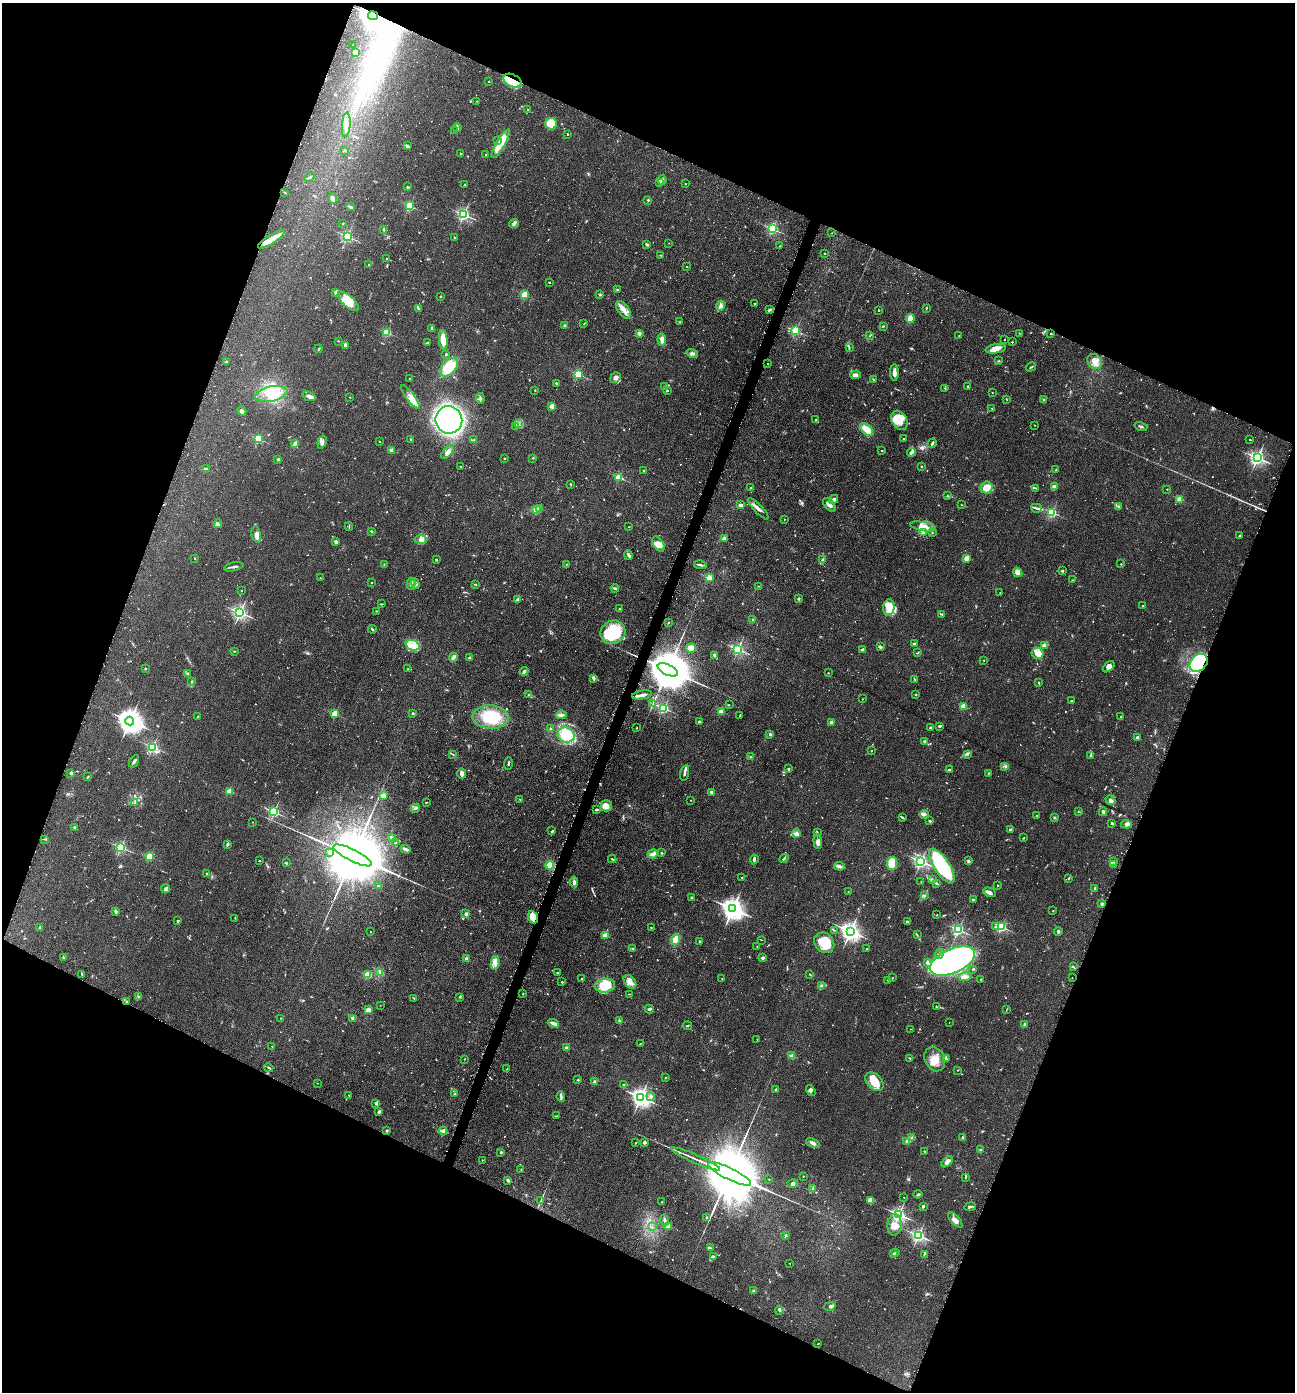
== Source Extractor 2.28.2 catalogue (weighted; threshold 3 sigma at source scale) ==
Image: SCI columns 280-5450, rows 6-5564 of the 5592 x 5569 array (HDU 1 of 3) = the unmasked area's bounding box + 8 px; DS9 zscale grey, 4 x 4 block average (1 PNG px = mean of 4 x 4 image px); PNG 1297 x 1394 px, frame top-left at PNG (2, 3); each listed source drawn as its Kron ellipse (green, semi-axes under 4 px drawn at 4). Shown black and unused: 43% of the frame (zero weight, under 3 of 6 exposures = <1% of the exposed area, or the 3 px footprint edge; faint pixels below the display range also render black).
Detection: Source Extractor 2.28.2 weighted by HDU 2 'WHT'. Background 0.117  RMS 0.0071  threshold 0.0289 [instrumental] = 3 sigma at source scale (4.09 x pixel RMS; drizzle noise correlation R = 1.36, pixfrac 0.8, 0.05/0.05 arcsec/px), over >= 5 px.
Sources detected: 981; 14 too faint to see at this stretch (4 x 4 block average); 8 inside a brighter object's white glare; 13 cosmic-ray / hot-pixel residue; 6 long thin detections or spike segments (spike, bleed or trail) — neither listed nor drawn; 28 coinciding with a brighter row at this scale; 61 inside a brighter listed object's ellipse — not listed separately; of the other 851, all 500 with FLUX_AUTO >= 1.66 (the completeness limit of this list) listed and drawn (351 fainter detections not listed), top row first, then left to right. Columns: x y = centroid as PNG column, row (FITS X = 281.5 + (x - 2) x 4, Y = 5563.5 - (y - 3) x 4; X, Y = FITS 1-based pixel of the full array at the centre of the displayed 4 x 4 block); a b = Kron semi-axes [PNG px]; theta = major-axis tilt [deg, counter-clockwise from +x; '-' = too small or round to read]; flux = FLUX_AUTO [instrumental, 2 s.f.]
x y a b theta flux
373 16 5 3 - 8400
353 45 2 2 - 1.7
355 52 2 2 - 87
512 81 9 6 -26 87
489 82 2 2 - 4
477 101 2 2 - 3.6
528 110 2 2 - 2.6
551 124 6 6 - 110
346 125 12 4 85 25
457 128 4 2 - 5
455 131 3 2 - 4.7
568 134 2 2 - 7
497 141 3 2 - 4.5
501 144 16 3 60 110
408 146 4 2 - 4.5
344 150 3 2 - 1.8
461 153 3 2 - 2.2
486 154 2 2 - 8
309 177 5 2 - 7.5
662 180 5 2 - 6.2
660 182 2 2 - 3.2
465 184 2 2 - 12
685 184 2 2 - 2
407 187 2 2 - 2.5
284 192 3 2 - 2.1
333 198 5 3 - 15
648 200 2 2 - 14
409 206 2 2 - 310
350 207 4 2 - 7.9
464 214 2 2 - 750
514 223 4 3 - 7.7
343 224 2 2 - 2.3
383 229 2 2 - 6.2
772 229 2 2 - 560
832 233 2 2 - 3
347 236 2 2 - 600
454 237 2 2 - 2.1
271 239 15 4 33 58
669 243 2 2 - 2.2
647 244 4 2 - 6.1
780 246 2 2 - 2
824 253 2 2 - 2.3
661 255 2 2 - 1.9
387 259 2 2 - 1.8
369 265 2 2 - 7.4
687 267 2 2 - 2.1
550 283 2 2 - 1.7
617 290 3 2 - 2.2
336 293 3 2 - 9.5
600 294 2 2 - 23
525 295 2 2 - 250
440 296 2 2 - 4.9
348 301 13 5 -42 44
755 303 2 2 - 3.1
721 306 5 3 - 11
418 308 3 2 - 9.9
926 308 2 2 - 2.4
623 310 10 5 -54 26
770 310 3 3 - 6.1
878 311 2 2 - 2
910 318 4 4 - 25
680 322 2 2 - 2.6
584 324 2 2 - 2
564 325 3 2 - 4.8
883 326 3 2 - 2.7
432 328 3 2 - 5.4
795 331 2 2 - 410
387 332 2 2 - 270
639 333 2 2 - 61
1019 333 2 2 - 1.8
1051 334 2 2 - 7.9
959 335 2 2 - 2
870 336 2 2 - 2.1
443 340 10 3 -84 68
662 340 6 3 -83 26
1005 340 2 2 - 1.7
338 341 2 2 - 1.9
1012 342 2 2 - 7.8
427 343 2 2 - 2.1
346 345 3 2 - 15
849 347 2 2 - 3
319 349 4 2 - 3.4
996 349 10 4 9 32
692 353 5 3 - 9.1
446 354 3 2 - 3.2
999 361 2 2 - 1.9
226 362 2 2 - 5.3
1095 362 8 6 -46 30
768 364 2 2 - 4.3
449 367 11 7 48 95
1031 367 5 2 - 4.6
894 373 8 3 90 19
578 374 2 2 - 370
856 375 5 3 - 19
409 378 2 2 - 2.8
615 378 6 5 - 14
873 380 2 2 - 2.2
557 383 3 2 - 5.3
967 386 2 2 - 4.3
664 387 2 2 - 17
945 388 3 2 - 2.7
535 390 2 2 - 6.5
667 391 3 2 - 3.7
992 393 2 2 - 3.8
271 394 16 7 11 74
309 396 7 4 -22 14
350 397 2 2 - 5.7
410 397 14 4 -53 31
480 398 5 2 - 7.2
1006 399 2 2 - 1.7
1043 400 2 2 - 2.7
552 406 2 2 - 100
992 408 2 2 - 3.8
242 411 5 4 - 12
449 420 14 13 - 1100
815 420 2 2 - 7.2
899 420 10 7 -60 51
518 424 2 2 - 3.1
1035 425 2 2 - 4.6
516 426 3 2 - 1.9
1141 426 6 2 -17 5.9
867 429 8 4 -42 50
258 439 2 2 - 280
411 439 2 2 - 5.1
903 439 2 2 - 2.3
474 440 3 2 - 3.7
1250 440 2 2 - 3.5
322 442 6 3 73 14
379 442 2 2 - 1.8
932 443 5 2 - 5.6
295 444 3 3 - 7.9
391 450 2 2 - 63
882 451 2 2 - 7.5
448 452 8 4 50 18
911 452 4 3 - 12
504 458 2 2 - 12
533 458 2 2 - 2.3
1257 458 2 2 - 1300
278 459 2 2 - 6.5
460 466 3 2 - 2.1
921 466 2 2 - 8.7
206 469 3 2 - 4.6
643 470 2 2 - 2.1
1055 470 3 2 - 2.8
619 477 2 2 - 240
571 485 3 2 - 2.1
987 487 6 5 - 38
1054 487 3 3 - 13
751 488 2 2 - 9.3
1035 488 3 2 - 3.6
1167 489 2 2 - 4
947 496 2 2 - 2.9
834 499 5 3 - 11
1179 499 2 2 - 140
741 505 3 2 - 12
829 505 8 4 -49 18
962 505 2 2 - 1.8
1118 506 3 2 - 3.8
539 508 3 2 - 3.9
1037 508 5 2 - 8.3
536 509 2 2 - 4.1
758 509 14 3 -46 18
1052 512 2 2 - 470
784 519 2 2 - 2.8
218 524 4 3 - 6.9
349 527 4 2 - 3.4
629 527 2 2 - 1.9
923 527 13 4 -10 36
371 531 2 2 - 16
923 533 3 2 - 6.5
932 533 2 2 - 3
256 535 8 4 -79 20
1240 536 3 3 - 5.2
724 539 2 2 - 60
421 540 6 4 1 18
336 542 3 2 - 13
658 544 8 5 -57 26
628 555 5 2 - 7
194 558 2 2 - 2.8
967 558 4 3 - 30
436 559 3 2 - 3
823 560 4 2 - 4.9
566 564 3 2 - 1.8
1121 564 2 2 - 4.7
384 565 2 2 - 2.1
700 565 6 2 -11 8.2
234 567 9 2 12 9.6
1062 571 2 2 - 22
1018 572 5 4 - 12
320 578 2 2 - 1.7
709 578 2 2 - 140
1072 580 2 2 - 1.7
371 583 2 2 - 2
411 584 6 3 -89 8.6
415 584 5 3 - 14
476 584 3 2 - 2
759 586 2 2 - 1.7
615 588 4 2 - 7.1
241 591 2 2 - 4.3
1000 593 2 2 - 2.7
517 599 4 3 - 5.4
798 599 2 2 - 21
382 604 2 2 - 1.9
1143 606 2 2 - 2.2
889 608 8 5 85 48
620 609 2 2 - 4.2
376 611 2 2 - 3.1
240 613 2 2 - 1100
941 614 2 2 - 2.2
753 619 2 2 - 2.9
668 623 2 2 - 2
372 629 4 2 - 3.9
613 632 13 11 31 270
914 644 2 2 - 35
413 645 7 5 -21 31
1044 645 2 2 - 87
880 647 2 2 - 3.6
691 648 5 4 - 30
738 649 2 2 - 670
862 650 2 2 - 39
234 651 2 2 - 3.4
918 653 2 2 - 2.6
1038 653 6 5 - 22
715 655 2 2 - 37
453 657 4 3 - 12
470 658 2 2 - 43
984 660 2 2 - 1.8
1199 663 10 7 45 200
1109 667 7 4 42 15
145 669 2 2 - 14
408 669 2 2 - 1.7
668 670 11 5 -26 35000
524 671 4 2 - 7.9
828 673 2 2 - 2.2
187 674 4 3 - 4.9
594 679 3 3 - 6.2
914 679 2 2 - 1.9
191 682 3 2 - 1.9
1038 682 2 2 - 2.5
916 694 2 2 - 16
528 695 2 2 - 1.7
642 695 10 2 11 17
863 699 2 2 - 2.5
1072 701 2 2 - 2.2
653 704 4 2 - 3.9
729 705 2 2 - 1.8
964 706 2 2 - 150
664 708 2 2 - 520
721 712 2 2 - 100
412 713 2 2 - 6.8
335 714 2 2 - 260
561 715 5 3 - 12
739 716 3 2 - 2.6
198 717 3 2 - 2.9
491 717 18 11 -2 150
1120 717 2 2 - 1.7
130 721 4 4 - 4800
699 722 2 2 - 22
831 722 2 2 - 55
940 726 2 2 - 7.7
637 728 2 2 - 6.9
930 728 3 2 - 5.9
550 729 2 2 - 3.2
770 734 2 2 - 23
566 735 8 7 - 100
1137 737 2 2 - 31
924 741 2 2 - 28
153 747 2 2 - 610
871 751 3 2 - 2
452 754 4 2 - 2.3
967 754 3 2 - 5.7
1091 756 4 2 - 6.4
750 757 2 2 - 3.3
134 761 7 2 56 9.7
508 764 6 2 83 4.9
1005 766 3 2 - 1.8
788 769 2 2 - 20
949 770 3 2 - 3.7
71 773 2 2 - 34
462 773 5 3 - 14
685 773 8 2 74 9
988 773 3 2 - 1.9
88 776 2 2 - 2.9
229 791 2 2 - 140
711 792 2 2 - 26
383 796 2 2 - 140
520 799 3 2 - 2.2
691 800 2 2 - 5
1111 800 5 3 - 15
426 802 3 2 - 2
135 803 2 2 - 1.7
606 806 5 5 - 32
415 808 5 2 - 6.2
597 809 3 2 - 4
1078 811 2 2 - 1.8
274 812 2 2 - 600
1103 812 4 3 - 7
924 814 5 3 - 11
1037 816 2 2 - 3.2
902 818 3 2 - 2.8
1054 818 2 2 - 3
930 821 3 2 - 5.7
252 822 2 2 - 3.2
1112 823 2 2 - 7.1
1126 824 5 4 - 11
75 828 2 2 - 44
1010 829 4 2 - 4.8
552 831 3 2 - 6.1
817 832 3 2 - 2.8
796 834 2 2 - 110
391 837 3 2 - 2.7
1023 838 2 2 - 6.4
45 839 4 2 - 3.1
396 842 4 2 - 2.4
818 842 7 4 -86 16
228 844 2 2 - 14
121 847 2 2 - 640
406 849 5 2 - 19
330 852 2 2 - 39
661 853 2 2 - 7.8
653 854 5 3 - 18
353 855 21 6 -27 87000
150 856 2 2 - 260
784 858 5 2 - 7.1
612 859 4 2 - 4
754 859 5 3 - 6.6
259 861 2 2 - 2.9
921 861 2 2 - 1100
968 861 4 3 - 5.9
1114 862 3 2 - 5.1
286 863 2 2 - 6.6
892 863 6 5 - 96
1113 864 3 2 - 4.7
550 865 4 4 - 31
839 866 5 2 - 8.3
942 866 20 7 -57 360
207 873 2 2 - 8.1
742 877 2 2 - 3.2
1069 878 3 2 - 2.5
932 880 2 2 - 3.6
574 882 5 3 - 9.9
921 882 2 2 - 1.7
937 884 3 2 - 3.4
998 885 2 2 - 3
378 886 3 2 - 3
166 888 4 3 - 11
1095 888 3 2 - 7.6
848 892 2 2 - 4.2
990 892 7 2 -24 19
925 896 2 2 - 1.8
692 897 3 2 - 5
973 900 2 2 - 5.7
1102 904 3 2 - 4.5
733 909 4 3 - 3600
115 911 3 2 - 9.3
1053 911 2 2 - 1.8
466 914 2 2 - 46
937 915 2 2 - 2.2
533 917 6 5 - 57
235 918 2 2 - 2.6
178 921 2 2 - 6.4
907 922 4 3 - 5.1
40 927 4 2 - 5.7
996 927 3 2 - 4.4
1001 927 2 2 - 520
651 928 2 2 - 6.3
834 930 3 2 - 2.6
958 930 2 2 - 680
850 931 3 3 - 2200
1058 931 4 2 - 4.9
370 932 2 2 - 2.7
606 935 2 2 - 120
917 935 2 2 - 2.4
676 940 5 3 - 46
761 940 3 2 - 2.1
700 941 2 2 - 3.5
824 943 11 9 -51 97
757 946 2 2 - 4
633 949 3 2 - 3.3
867 949 2 2 - 1.7
939 954 5 2 - 6.8
63 958 3 2 - 2.7
763 958 2 2 - 31
466 959 2 2 - 53
952 961 24 12 24 1200
927 962 2 2 - 14
495 963 7 4 80 17
1073 966 2 2 - 2.2
973 969 2 2 - 17
380 972 3 2 - 1.9
558 973 3 2 - 4.2
82 974 4 2 - 2.7
368 975 2 2 - 230
810 975 3 2 - 2.5
965 977 6 4 14 16
892 978 2 2 - 1.8
1072 978 2 2 - 2.5
582 979 2 2 - 23
722 979 2 2 - 3.4
981 979 2 2 - 2.4
888 980 3 2 - 1.8
562 982 3 2 - 2.7
630 982 8 5 -51 21
605 986 10 7 6 93
821 986 4 3 - 7.1
523 994 2 2 - 5.5
629 994 2 2 - 1.8
138 997 3 2 - 2.9
459 997 2 2 - 2.9
414 998 4 2 - 3.7
127 1002 2 2 - 2
380 1005 2 2 - 2
936 1007 3 2 - 2.7
649 1009 4 2 - 6.3
1007 1009 2 2 - 1.9
368 1010 2 2 - 100
280 1018 2 2 - 2.5
353 1018 2 2 - 61
620 1020 3 2 - 3.9
949 1022 2 2 - 2
553 1023 6 2 -21 17
1024 1024 3 2 - 3.2
687 1026 4 2 - 4.3
910 1029 2 2 - 1.7
757 1040 2 2 - 1.7
640 1044 3 2 - 2.2
272 1046 2 2 - 3.3
566 1048 2 2 - 34
792 1056 2 2 - 98
909 1058 3 2 - 2
464 1059 2 2 - 3
935 1059 12 9 -65 51
946 1059 4 2 - 3.6
269 1068 5 2 - 5.1
507 1069 2 2 - 3.1
958 1070 2 2 - 2.3
665 1078 2 2 - 3.6
578 1080 2 2 - 4.6
595 1082 3 2 - 9.9
874 1082 11 7 -47 80
317 1083 2 2 - 2.1
624 1084 2 2 - 2.6
776 1090 3 2 - 3.5
811 1090 6 3 -55 7.9
455 1094 2 2 - 2.3
349 1095 3 2 - 2.5
651 1096 4 3 - 8.8
561 1097 5 2 - 10
641 1097 3 3 - 2200
375 1104 2 2 - 2.6
379 1111 3 2 - 3.6
556 1116 3 2 - 3.4
387 1130 3 3 - 3.6
443 1131 4 4 - 11
911 1138 2 2 - 2.1
962 1138 4 2 - 4.5
907 1141 3 3 - 8.4
644 1142 3 2 - 7.5
636 1143 2 2 - 3.4
813 1143 7 3 -25 15
980 1150 2 2 - 6
925 1151 3 2 - 2.8
501 1152 3 2 - 3.4
695 1159 27 2 -23 29
482 1160 2 2 - 2.3
947 1162 7 3 45 19
521 1170 3 2 - 2.2
730 1174 24 5 -26 89000
803 1176 2 2 - 1.9
965 1177 3 2 - 3.7
769 1179 2 2 - 3.9
508 1180 3 2 - 10
793 1184 5 4 - 9.9
813 1188 3 2 - 3.1
918 1194 4 2 - 6
904 1197 2 2 - 3.7
541 1201 3 2 - 2.5
871 1201 4 3 - 9.4
662 1202 2 2 - 2.8
923 1206 4 2 - 4.6
970 1207 5 2 - 6.3
899 1214 2 2 - 1100
706 1218 2 2 - 3.3
665 1220 6 3 -75 8.9
955 1220 9 4 -48 20
894 1225 10 7 86 37
669 1226 2 2 - 79
652 1227 2 2 - 2.3
786 1235 3 2 - 3.1
918 1235 2 2 - 1000
710 1248 3 2 - 2.9
895 1253 2 2 - 20
893 1254 2 2 - 4.1
924 1254 2 2 - 2.7
713 1257 2 2 - 2
790 1263 2 2 - 2.5
754 1291 3 3 - 5.1
830 1306 6 4 14 8.4
779 1310 4 2 - 3.1
818 1344 2 2 - 1.7
Overlapping masked pixels (flux is a lower limit): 6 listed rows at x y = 373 16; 512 81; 271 239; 1199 663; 668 670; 533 917
Diffuse or blended objects may show on this block-average render without a row.